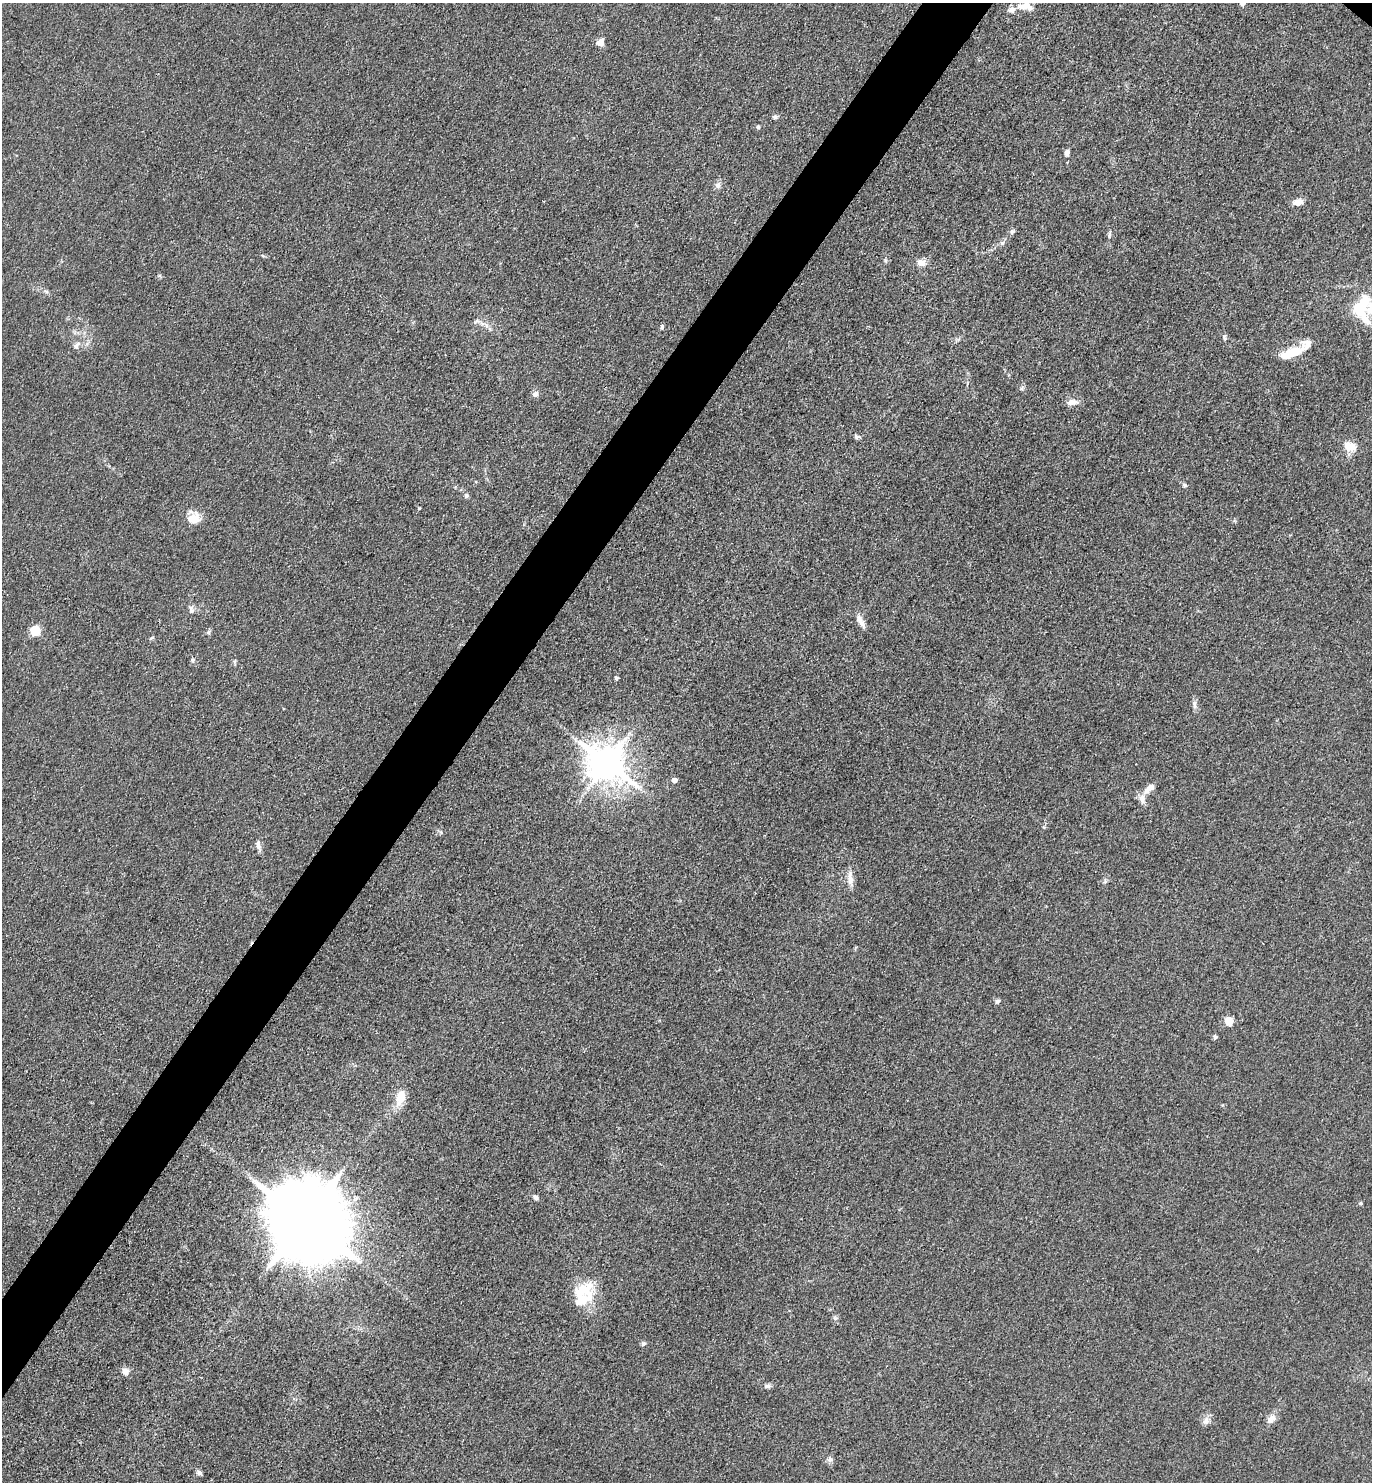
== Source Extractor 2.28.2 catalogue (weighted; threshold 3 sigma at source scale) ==
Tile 7 of 4 x 4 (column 3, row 2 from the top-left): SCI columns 3039-4408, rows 2965-4444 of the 5932 x 5927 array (HDU 1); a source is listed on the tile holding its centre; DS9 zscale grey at full resolution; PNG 1374 x 1484 px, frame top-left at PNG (2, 3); no overlay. Shown black and unused: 5% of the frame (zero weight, under 3 of 4 exposures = <1% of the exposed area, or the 3 px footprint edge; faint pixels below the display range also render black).
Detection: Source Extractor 2.28.2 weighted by HDU 2 'WHT'; one run over the whole footprint, this tile lists its part. Background 0.0393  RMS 0.0049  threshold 0.0223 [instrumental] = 3 sigma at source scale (4.5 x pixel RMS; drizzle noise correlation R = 1.50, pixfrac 1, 0.05/0.05 arcsec/px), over >= 5 px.
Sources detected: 61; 1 inside a brighter object's white glare — not listed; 5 inside a brighter listed object's ellipse — not listed separately; the other 55 listed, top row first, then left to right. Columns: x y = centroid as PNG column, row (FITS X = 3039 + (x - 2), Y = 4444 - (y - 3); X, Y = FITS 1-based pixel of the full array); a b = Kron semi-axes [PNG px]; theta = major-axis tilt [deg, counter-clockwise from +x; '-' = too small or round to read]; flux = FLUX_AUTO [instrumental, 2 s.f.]
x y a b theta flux
1242 3 6 5 - 2
1025 6 19 9 11 5.8
600 42 9 8 - 3.2
775 117 7 5 -15 1
758 127 5 4 - 0.81
1067 153 6 5 - 2.4
718 185 9 7 62 1.9
1298 202 12 8 9 3.5
1012 231 7 6 - 1.1
1109 235 10 4 80 1.1
1002 243 6 6 - 1.1
921 263 12 8 -18 3.6
1362 308 43 25 -88 27
477 321 10 4 26 1.2
662 327 6 4 -80 0.84
1224 338 8 5 -60 1.1
77 345 12 7 54 2.3
1294 352 19 11 22 9.7
1022 388 7 4 45 0.88
535 394 7 7 - 2
1072 402 15 8 1 3.5
856 437 7 6 - 0.98
1349 446 18 11 -13 6.2
1185 485 6 5 - 0.81
466 495 7 5 89 1.1
193 518 14 13 - 8
191 608 9 6 -48 1.6
860 621 19 7 -58 3.4
35 630 5 5 - 27
208 632 6 5 - 0.91
151 638 7 3 37 0.61
616 678 5 4 - 0.88
1194 704 11 5 -86 1.8
607 764 11 10 - 1200
674 780 5 5 - 2.4
1149 788 16 8 36 4
258 845 13 6 -80 2
850 878 21 8 90 4.1
1105 881 7 4 57 0.87
998 1001 8 5 38 0.96
1229 1021 5 5 - 17
1215 1037 4 4 - 1.3
401 1097 21 11 75 7.9
535 1197 6 5 - 1.4
1360 1203 5 4 - 0.67
304 1220 23 18 -43 9800
583 1290 29 15 23 13
835 1318 6 5 - 1
643 1344 6 5 - 1.1
125 1371 11 8 -40 2.4
767 1386 9 5 2 1.5
1271 1419 14 9 47 3.2
1206 1421 11 8 61 2.7
830 1459 7 6 - 1.3
199 1473 8 5 -26 1.3
Isophote crosses this tile's border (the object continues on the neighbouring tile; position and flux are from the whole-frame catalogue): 1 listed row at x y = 1242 3
Unlisted compact peaks at least as high as the median listed source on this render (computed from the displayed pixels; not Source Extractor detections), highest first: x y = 419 508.